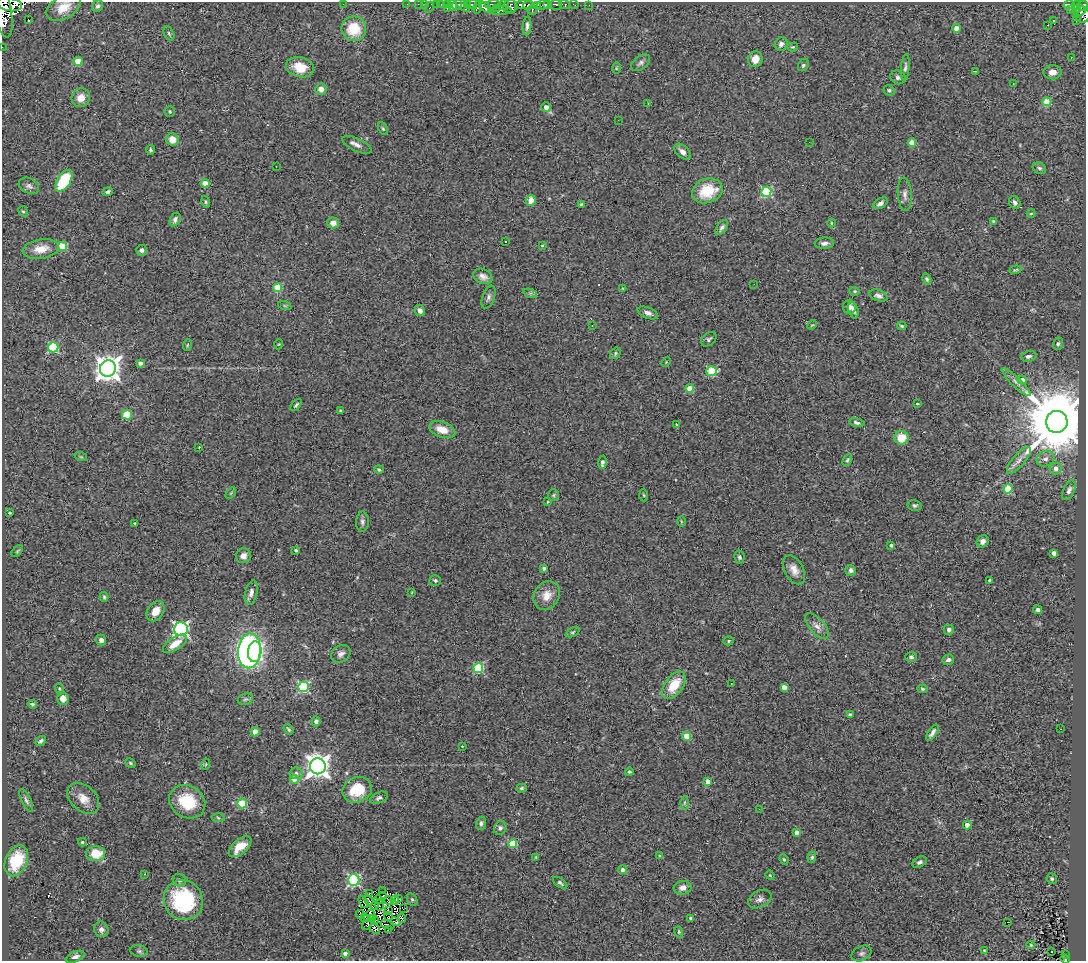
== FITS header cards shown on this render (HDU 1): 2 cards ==
NAXIS1  =                 1084
NAXIS2  =                  959

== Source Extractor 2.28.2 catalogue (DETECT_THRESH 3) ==
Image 1084 x 959 px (HDU 1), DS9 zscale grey, 1 PNG px = 1 image px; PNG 1088 x 963 px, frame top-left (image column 1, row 959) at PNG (2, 2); each listed source drawn as its Kron ellipse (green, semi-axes under 4 px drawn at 4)
Background 0.854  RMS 0.081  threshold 0.244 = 3 sigma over >= 5 px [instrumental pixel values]
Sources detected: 303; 6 with non-positive FLUX_AUTO (blend fragments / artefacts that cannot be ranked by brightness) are neither listed nor drawn; the other 297 listed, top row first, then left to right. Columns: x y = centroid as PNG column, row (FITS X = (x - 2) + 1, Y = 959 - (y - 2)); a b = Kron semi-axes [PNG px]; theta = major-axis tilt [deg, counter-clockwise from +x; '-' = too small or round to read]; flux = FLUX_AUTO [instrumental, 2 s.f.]
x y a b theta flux
9 4 13 6 -11 15000
343 4 2 2 - 39
407 4 2 2 - 4.3
418 4 3 2 - 11
425 4 3 2 - 6.4
436 4 2 2 - 3.5
441 4 3 2 - 25
472 4 5 4 - 230
493 4 7 4 5 160
548 4 2 2 - 130
574 4 5 2 - 21
447 5 3 3 - 11
453 5 6 3 -68 200
457 5 5 4 - 430
463 5 9 4 -42 150
467 5 3 3 - 150
503 5 6 5 - 170
524 5 9 4 3 1400
528 5 5 4 - 850
543 5 6 4 27 440
556 5 6 5 - 290
565 5 5 3 - 130
589 5 2 2 - 5.5
1069 5 5 3 - 160
1076 5 4 2 - 72
98 6 6 5 - 13
537 6 4 2 - 260
1083 6 5 5 - 92
63 7 18 11 30 83
429 7 6 3 62 65
478 7 6 3 77 56
485 7 7 4 -36 69
510 7 7 6 - 560
496 8 3 2 - 88
447 9 3 2 - 14
1070 9 3 2 - 9
1077 9 4 3 - 53
500 10 11 3 3 170
532 10 5 3 - 70
3 11 27 8 -80 1800
1081 11 5 3 - 230
1082 14 8 7 - 310
28 20 4 2 - 17
1054 21 3 2 - 6.3
1076 21 3 2 - 8
1048 25 2 2 - 4.6
527 26 9 3 84 16
956 28 4 4 - 56
354 29 12 12 - 170
169 33 7 4 -64 9.3
781 44 7 6 - 25
2 47 2 2 - 12
793 47 5 4 - 6.9
1071 58 2 2 - 3.4
755 59 8 7 - 51
78 61 5 4 - 140
641 63 11 6 37 19
803 65 6 5 - 12
300 67 14 10 -15 110
905 67 13 4 84 14
616 68 6 4 89 6.8
975 71 3 2 - 9.1
1053 72 9 7 1 46
898 77 8 6 -26 19
1013 83 3 2 - 9
321 89 5 5 - 36
889 90 6 5 - 11
81 98 10 9 - 55
1047 102 4 4 - 180
648 103 3 2 - 5.4
546 107 5 4 - 34
170 112 5 5 - 8.4
618 120 3 2 - 4.3
383 129 7 4 -62 7.9
172 140 6 6 - 69
809 142 3 2 - 4.6
912 143 4 4 - 110
357 145 16 6 -25 30
150 150 5 4 - 9.1
683 152 10 6 -44 30
276 166 2 2 - 2.6
1039 168 7 5 -30 12
64 181 12 6 58 280
205 183 4 4 - 82
29 186 11 7 -28 22
707 191 16 12 20 190
108 192 5 4 - 15
766 192 5 5 - 430
905 194 17 7 -86 25
531 200 5 5 - 61
206 202 6 4 -75 7.1
1015 202 7 5 -63 19
880 203 8 4 31 21
581 204 4 4 - 10
23 211 6 4 -63 7.8
1031 213 4 3 - 4.5
175 219 7 5 63 18
993 221 3 3 - 5.6
333 223 5 5 - 46
832 223 4 3 - 5.8
722 227 8 5 54 17
505 241 3 3 - 13
824 243 9 6 3 20
62 246 4 4 - 170
542 246 3 3 - 5.9
41 249 18 9 9 79
141 250 5 5 - 16
1015 270 6 3 18 6.5
483 276 10 7 -24 29
927 279 6 4 -62 9.5
754 284 2 2 - 5.8
278 288 4 4 - 180
623 288 4 3 - 4.7
855 291 5 4 - 7
530 293 7 4 -18 10
878 296 9 5 -19 18
488 297 12 6 69 20
285 306 7 4 -18 10
849 307 7 6 - 20
420 310 6 5 - 22
853 310 8 4 -73 20
648 313 11 5 -22 24
592 325 3 2 - 7.2
812 325 5 3 - 4.9
902 326 4 3 - 8
709 339 8 6 39 13
279 344 5 3 - 4.3
1058 344 6 5 - 9.8
187 345 6 3 72 5.9
53 347 5 5 - 410
615 353 6 5 - 9.2
1029 356 8 5 12 17
666 362 5 3 - 5.5
140 363 4 4 - 26
108 369 8 8 - 5900
711 371 5 5 - 290
1022 380 4 4 - 38
1016 382 19 4 -44 30
690 388 4 4 - 85
917 404 3 2 - 4.9
296 405 7 4 48 10
341 411 3 3 - 8.8
127 415 5 4 - 150
1057 422 11 10 - 71000
857 423 7 4 -14 16
676 424 4 3 - 5.7
442 430 13 7 -19 73
901 438 7 7 - 110
199 447 3 2 - 3.2
81 457 6 4 -18 6.8
1045 459 9 7 22 25
847 460 6 4 61 7.7
1019 460 17 6 50 41
602 462 7 4 84 19
1056 468 6 5 - 31
379 469 5 4 - 12
1008 489 5 4 - 200
1069 490 10 5 66 20
231 493 6 3 53 6.7
553 495 6 5 - 9.2
644 495 6 4 -87 6.6
547 502 3 2 - 3.9
915 505 7 5 -10 11
10 513 4 3 - 5.6
681 521 5 3 - 5
362 522 10 6 88 17
135 523 3 3 - 5.7
983 541 6 5 - 25
891 545 3 3 - 12
296 550 3 3 - 7.5
17 551 7 4 50 7.4
1054 553 4 4 - 37
243 556 7 7 - 27
739 557 6 5 - 10
544 568 4 3 - 16
794 570 15 9 -62 47
851 570 5 5 - 16
989 580 3 3 - 7.8
435 581 6 5 - 13
412 592 3 2 - 3.5
251 593 13 6 77 26
547 595 15 12 53 68
104 597 5 3 - 8
1037 610 4 4 - 19
156 611 11 8 56 67
817 626 16 7 -48 38
181 629 7 6 - 1300
949 630 5 5 - 15
572 632 7 4 26 8.6
101 640 5 5 - 17
728 641 5 4 - 7.8
175 644 14 6 33 76
249 651 17 11 85 1600
255 652 10 7 86 1100
341 654 10 8 35 25
911 657 6 4 4 11
948 660 6 5 - 18
478 668 5 5 - 420
731 684 2 2 - 4.6
674 685 15 9 54 130
304 687 5 5 - 600
784 687 4 4 - 44
59 689 6 3 -70 6.8
923 689 5 4 - 8.6
63 698 6 5 - 53
245 699 8 5 20 12
32 704 5 3 - 12
850 715 4 3 - 15
316 721 5 4 - 21
289 729 6 3 -53 9.3
1061 729 2 2 - 3.1
255 732 4 4 - 100
932 733 9 4 56 20
687 736 4 4 - 200
41 741 6 4 36 13
462 746 4 2 - 3.2
130 763 5 3 - 8
206 764 5 3 - 5.4
318 766 8 8 - 4500
629 772 4 4 - 8.2
296 773 6 6 - 17
295 779 4 4 - 140
707 781 4 4 - 38
522 788 5 4 - 8.5
357 790 15 12 22 160
83 798 18 12 -41 69
379 798 9 5 24 15
26 800 12 4 -65 16
187 802 19 16 -31 220
242 803 5 5 - 300
684 803 7 4 90 10
759 809 2 2 - 48
218 818 6 4 -5 6.9
481 823 7 5 73 13
967 825 4 4 - 56
500 828 7 6 - 15
797 832 4 4 - 25
82 842 4 3 - 8.2
513 844 4 4 - 180
240 847 13 7 41 85
96 854 9 7 3 120
660 856 3 3 - 14
536 857 4 2 - 4
812 857 6 4 80 9.1
784 859 5 4 - 7.8
16 861 16 11 66 190
920 862 8 5 27 14
623 870 4 4 - 23
145 874 3 2 - 6
770 875 5 4 - 5.2
1052 879 6 5 - 9.8
180 880 7 6 - 16
354 880 6 6 - 770
560 883 8 4 -35 11
683 888 9 7 4 33
383 891 3 2 - 3.4
369 894 3 2 - 4.3
381 896 5 2 - 4.9
399 899 3 2 - 6.3
412 899 7 5 -63 11
760 899 12 8 27 27
183 900 20 19 - 430
369 900 5 2 - 2
378 900 5 2 - 0.36
389 900 5 3 - 6.1
395 900 5 4 - 6.7
364 902 6 2 -54 4.4
380 904 6 2 75 2.7
375 905 4 2 - 2.2
403 909 2 2 - 7.8
388 911 2 2 - 3.8
360 914 4 3 - 7
371 915 5 2 - 7.7
388 917 5 3 - 13
364 918 2 2 - 2.4
691 918 3 3 - 8.6
368 919 3 2 - 14
373 919 3 2 - 3.6
402 919 4 2 - 8.6
375 921 3 2 - 1.8
395 922 5 2 - 7.8
1008 922 3 2 - 8.7
367 925 6 2 58 12
388 925 7 2 -19 5.9
101 929 8 7 - 23
375 929 6 4 -40 6.7
388 930 3 3 - 5.3
679 932 6 4 -72 7.3
1031 945 4 4 - 6
984 950 4 3 - 4.3
139 951 9 5 -10 12
1051 952 2 2 - 4.7
345 953 4 3 - 21
862 953 11 7 24 18
1065 955 3 3 - 15
75 957 10 5 22 22
1065 959 5 2 - 46
At the frame edge (FLAGS 8, measured only in part): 5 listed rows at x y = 9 4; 1083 6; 3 11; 2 47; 1065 959
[6 non-positive-flux detections neither listed nor drawn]